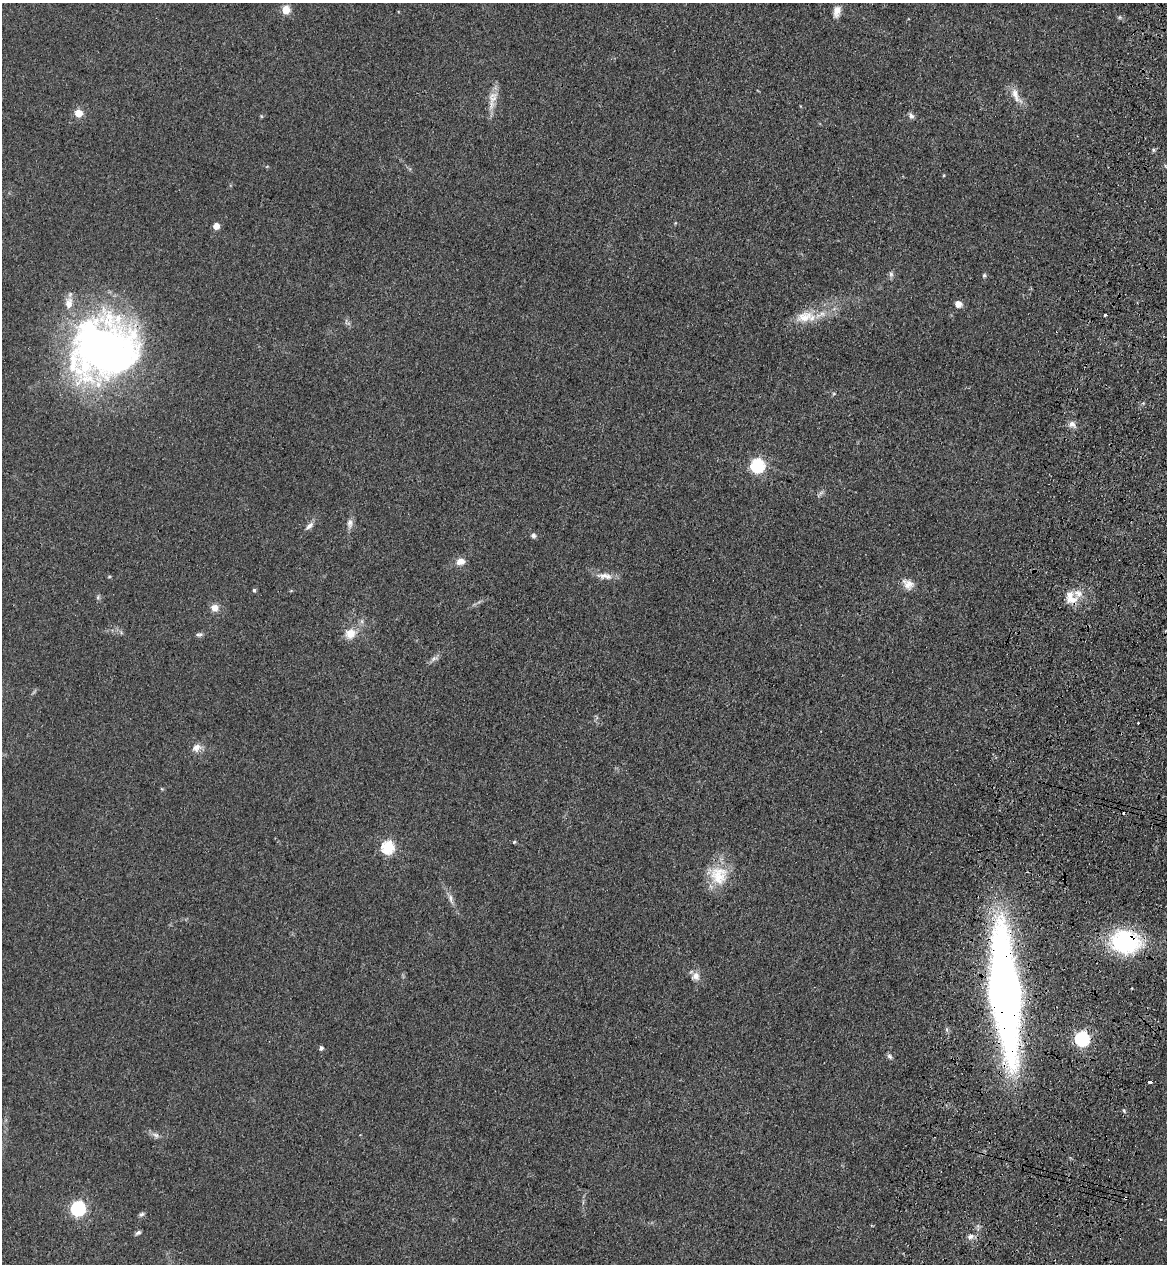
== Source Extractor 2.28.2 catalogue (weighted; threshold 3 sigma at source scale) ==
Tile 10 of 4 x 4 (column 2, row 3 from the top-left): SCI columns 1406-2570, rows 1300-2561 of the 5260 x 5122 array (HDU 1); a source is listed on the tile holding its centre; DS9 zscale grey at full resolution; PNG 1169 x 1266 px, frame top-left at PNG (2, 3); no overlay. Shown black and unused: <1% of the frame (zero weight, under 3 of 4 exposures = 6% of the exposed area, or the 3 px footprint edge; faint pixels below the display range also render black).
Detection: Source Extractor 2.28.2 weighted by HDU 2 'WHT'; one run over the whole footprint, this tile lists its part. Background 0.0581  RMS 0.007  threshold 0.0313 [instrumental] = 3 sigma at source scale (4.5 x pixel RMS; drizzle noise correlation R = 1.50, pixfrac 1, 0.05/0.05 arcsec/px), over >= 5 px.
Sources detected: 56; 2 cosmic-ray / hot-pixel residue — not listed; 2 inside a brighter listed object's ellipse — not listed separately; the other 52 listed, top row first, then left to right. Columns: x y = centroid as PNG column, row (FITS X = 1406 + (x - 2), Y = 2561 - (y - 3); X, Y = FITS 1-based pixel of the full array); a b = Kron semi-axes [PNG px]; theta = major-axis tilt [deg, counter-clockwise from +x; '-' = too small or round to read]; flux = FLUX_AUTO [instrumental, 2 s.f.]
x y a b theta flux
286 10 6 5 - 16
837 11 16 9 76 5.6
1119 17 5 5 - 1.1
1016 95 26 9 -63 7.7
493 98 18 10 46 7.1
79 113 6 6 - 12
911 116 8 6 -52 2.3
1153 150 6 4 -89 0.97
675 223 5 3 - 0.58
216 226 5 5 - 9.4
891 274 8 6 77 1.9
984 275 5 4 - 1.3
958 304 8 7 - 4.3
1105 315 3 3 - 2.5
805 317 26 14 17 16
104 349 70 64 19 400
834 393 5 4 - 0.8
1072 424 11 8 -33 3.9
758 465 6 6 - 130
821 493 7 4 19 1.6
350 523 14 7 85 3.9
309 526 14 6 43 3.4
533 535 7 6 - 1.8
460 561 11 8 14 5.8
605 576 23 9 -6 6.8
908 584 16 11 -40 6.5
254 590 5 4 - 1.2
98 597 6 4 72 1.2
1071 597 19 14 -66 11
215 608 9 9 - 5
350 633 12 10 32 10
199 634 10 5 10 1.8
434 659 11 5 33 2.6
196 748 12 10 32 5.2
514 842 5 4 - 0.79
388 847 6 6 - 83
718 875 29 25 -29 23
450 898 14 6 -77 3.4
1125 942 30 24 -10 78
696 976 11 11 - 5
1004 993 105 23 -85 640
1082 1039 6 6 - 140
321 1048 4 4 - 2.1
890 1056 8 6 -41 1.8
1150 1082 4 3 - 9.9
1124 1111 5 4 - 0.84
156 1135 11 7 -34 2.9
1125 1198 4 3 - 1.6
78 1208 6 6 - 150
142 1214 7 5 31 1.6
138 1233 7 4 26 1.7
970 1236 9 7 16 3.2
Overlapping masked pixels (flux is a lower limit): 5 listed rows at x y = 104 349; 1125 942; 1004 993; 1082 1039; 1125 1198